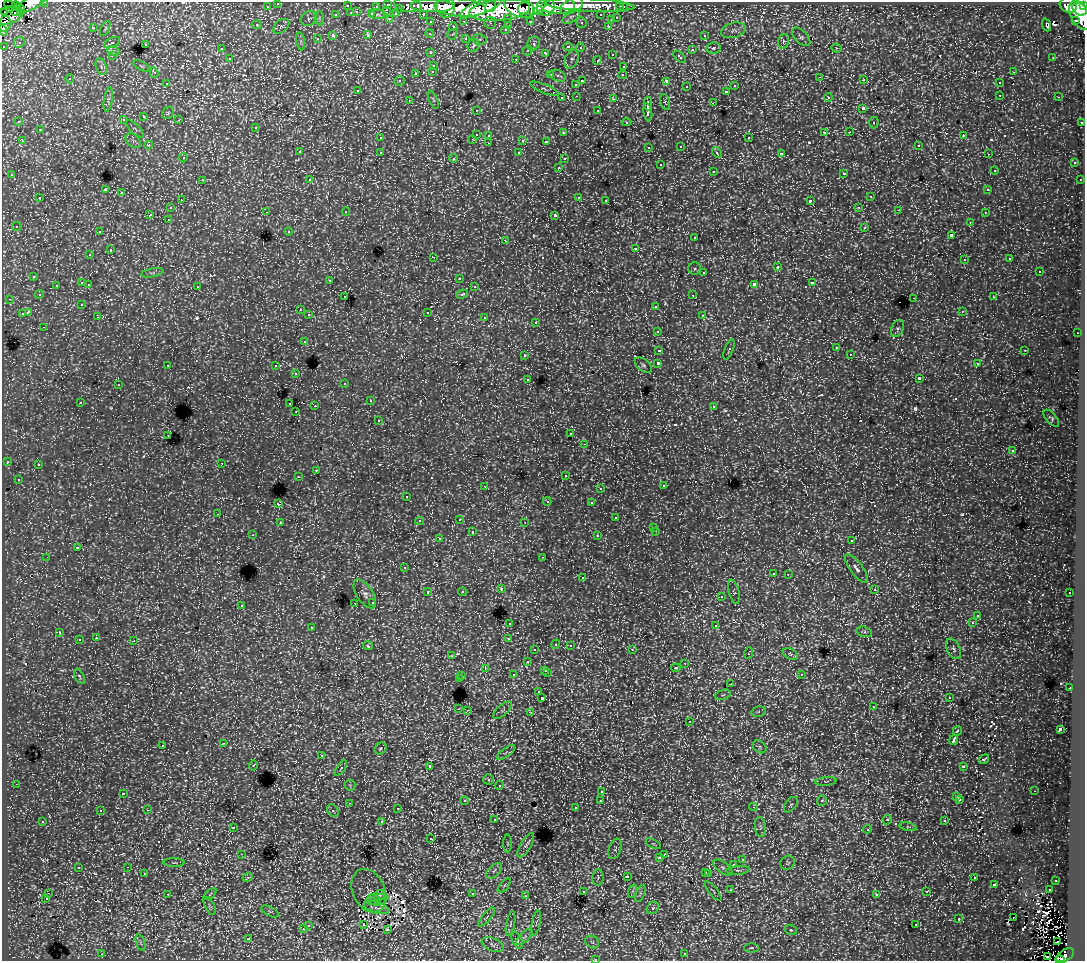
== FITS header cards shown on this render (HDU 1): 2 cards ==
NAXIS1  =                 1083
NAXIS2  =                  959

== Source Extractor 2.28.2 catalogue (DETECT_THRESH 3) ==
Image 1083 x 959 px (HDU 1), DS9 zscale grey, 1 PNG px = 1 image px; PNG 1087 x 963 px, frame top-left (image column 1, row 959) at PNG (2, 2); each listed source drawn as its Kron ellipse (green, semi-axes under 4 px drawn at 4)
Background 150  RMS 1.8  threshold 5.3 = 3 sigma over >= 5 px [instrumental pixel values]
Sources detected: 857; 8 with non-positive FLUX_AUTO (blend fragments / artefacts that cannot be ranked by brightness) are neither listed nor drawn; of the other 849, the 500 brightest by FLUX_AUTO listed and drawn (349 fainter detections omitted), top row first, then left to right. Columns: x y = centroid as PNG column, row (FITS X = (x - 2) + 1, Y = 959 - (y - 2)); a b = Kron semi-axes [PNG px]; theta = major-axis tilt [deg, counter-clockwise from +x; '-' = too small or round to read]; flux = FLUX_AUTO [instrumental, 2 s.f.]
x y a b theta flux
45 2 3 2 - 4800
31 3 15 6 25 72000
278 3 3 3 - 3200
388 4 3 3 - 6200
408 5 13 7 -10 24000
590 5 45 6 -3 140000
1068 5 9 7 -19 120000
11 6 7 4 -22 11000
16 6 4 2 - 11000
267 6 3 3 - 2200
347 6 3 3 - 1100
376 6 3 2 - 1500
432 6 21 6 -1 240000
446 6 11 9 -87 160000
491 6 6 5 - 83000
532 6 14 8 16 170000
558 6 17 8 2 200000
572 6 12 7 28 110000
1084 6 3 2 - 58000
481 7 23 6 22 240000
519 7 16 9 -22 260000
546 7 9 8 - 230000
620 7 3 3 - 1700
623 7 3 3 - 2600
400 8 3 3 - 1300
460 8 26 9 -4 430000
1080 9 8 5 -33 220000
9 10 4 2 - 10000
21 10 6 4 -81 55000
387 10 3 2 - 390
500 10 30 10 6 580000
4 11 2 2 - 2700
17 11 5 3 - 51000
538 11 5 4 - 88000
357 12 3 3 - 550
351 13 3 3 - 1000
372 14 3 3 - 1500
396 14 4 3 - 1100
423 14 3 3 - 2600
336 15 4 4 - 680
378 15 8 4 0 240
601 15 3 3 - 2100
1081 15 16 9 -58 220000
9 16 14 8 18 100000
571 17 10 5 34 410
319 18 7 4 -89 290
508 18 3 3 - 1600
617 18 3 3 - 810
309 19 8 7 - 340
390 19 3 2 - 730
611 20 3 3 - 560
1076 20 4 3 - 7700
464 21 4 3 - 530
530 21 3 3 - 1800
431 22 3 3 - 2800
581 22 5 5 - 340
490 23 6 5 - 380
5 24 8 6 76 51000
257 25 5 4 - 320
1047 25 7 3 -69 290
281 26 9 6 39 360
509 26 3 3 - 470
608 26 3 3 - 510
93 27 3 3 - 960
453 27 4 3 - 640
105 29 8 4 64 240
3 30 5 4 - 18000
505 30 4 3 - 360
733 30 12 7 16 600
430 34 4 4 - 510
452 34 5 4 - 310
368 35 3 3 - 800
704 35 3 2 - 380
333 36 4 3 - 2100
801 37 11 6 -45 380
317 39 3 3 - 240
466 39 4 3 - 550
480 39 7 5 -12 530
301 41 9 4 -81 330
784 41 7 5 75 270
19 42 6 5 - 300
112 43 9 4 27 290
533 43 7 6 - 490
145 44 3 3 - 510
473 45 6 5 - 510
3 46 3 3 - 1400
568 47 5 4 - 660
580 48 4 4 - 330
713 48 7 5 9 330
836 48 5 3 - 450
221 49 3 3 - 300
528 50 5 4 - 370
692 50 3 3 - 770
113 51 6 4 -17 640
431 53 3 3 - 380
546 53 4 3 - 700
612 54 3 3 - 430
112 56 4 4 - 340
680 57 8 4 -43 760
1053 57 3 3 - 240
230 59 3 3 - 510
516 59 3 2 - 770
572 59 10 6 68 500
597 60 4 4 - 440
434 65 3 3 - 550
141 66 9 4 -27 230
624 66 3 3 - 480
101 67 9 5 -70 360
433 71 3 3 - 500
154 72 5 4 - 400
1013 72 3 2 - 450
416 73 3 3 - 840
550 75 3 3 - 740
623 75 4 3 - 260
558 76 8 5 -20 450
820 77 3 3 - 240
70 79 4 4 - 340
864 80 3 3 - 310
399 81 5 4 - 310
582 81 3 2 - 810
666 81 4 3 - 1600
167 83 3 3 - 360
999 83 3 3 - 440
576 84 4 3 - 480
735 86 3 3 - 450
686 87 3 3 - 430
544 89 15 4 -22 440
358 90 3 3 - 320
726 91 3 3 - 620
1000 95 3 3 - 530
577 96 3 2 - 370
828 97 4 3 - 430
1059 97 3 2 - 330
562 98 3 3 - 410
614 99 3 3 - 780
108 100 12 3 80 370
409 100 3 2 - 340
433 100 9 3 -67 240
665 102 8 4 -75 230
713 103 4 2 - 820
648 104 7 3 89 3400
863 108 3 3 - 1900
476 110 3 3 - 290
598 111 3 3 - 420
648 112 9 3 -82 3900
168 113 7 5 48 280
144 117 3 3 - 530
123 120 4 4 - 470
179 120 3 3 - 430
19 122 3 3 - 290
626 122 5 4 - 240
874 122 6 4 89 270
1082 122 3 2 - 1100
256 127 3 3 - 490
135 129 11 4 -45 320
40 130 3 3 - 590
824 132 3 3 - 1200
849 132 3 2 - 280
563 133 3 3 - 500
476 134 3 3 - 1200
489 135 3 3 - 380
963 136 4 2 - 810
380 138 3 3 - 270
749 138 3 3 - 680
473 139 3 3 - 400
523 140 3 3 - 1200
22 141 3 3 - 460
133 141 9 6 -40 400
546 141 4 3 - 340
489 143 3 2 - 420
149 145 4 3 - 290
918 145 3 3 - 300
681 146 3 3 - 460
649 147 3 3 - 270
299 152 3 3 - 470
380 152 3 3 - 510
519 153 4 3 - 290
717 153 6 3 -53 270
781 154 4 3 - 3000
988 154 3 2 - 250
183 158 4 3 - 260
454 158 4 4 - 430
564 159 3 3 - 300
1074 163 3 3 - 470
660 165 3 3 - 680
559 167 3 3 - 420
994 170 4 3 - 360
713 171 3 3 - 590
844 173 3 3 - 730
12 175 3 3 - 330
202 180 3 3 - 450
310 180 4 3 - 360
1080 180 3 3 - 250
106 190 3 3 - 9000
988 190 3 3 - 320
121 193 3 3 - 650
579 197 3 3 - 660
870 197 3 3 - 590
40 198 3 3 - 560
181 200 3 3 - 260
606 200 3 3 - 250
810 201 4 3 - 2000
859 207 3 3 - 380
170 208 3 3 - 520
899 210 3 3 - 270
266 212 3 2 - 320
346 212 4 3 - 280
985 213 3 2 - 300
150 215 4 3 - 900
555 215 4 3 - 2500
168 219 3 3 - 340
970 222 3 3 - 300
16 226 4 4 - 300
865 227 3 3 - 680
289 231 4 4 - 250
99 232 3 2 - 340
951 235 4 3 - 1400
695 238 3 3 - 310
506 241 3 2 - 420
635 248 3 3 - 1000
110 250 3 3 - 1000
90 255 3 3 - 310
433 257 3 2 - 910
1010 259 3 3 - 280
964 260 3 3 - 400
777 267 3 3 - 1100
695 269 6 6 - 290
1039 271 3 3 - 830
704 272 3 3 - 650
152 273 11 3 10 240
34 276 3 3 - 480
459 278 3 3 - 330
330 280 3 3 - 280
82 283 3 3 - 1100
812 283 3 3 - 1000
89 284 3 3 - 420
754 284 4 3 - 2800
56 285 3 2 - 330
197 286 3 3 - 560
474 287 3 3 - 470
462 294 6 4 23 760
39 295 4 4 - 250
693 295 3 2 - 380
345 297 3 3 - 300
993 297 3 3 - 380
914 298 3 2 - 540
10 299 4 3 - 340
82 304 4 4 - 310
656 307 4 3 - 530
300 310 3 3 - 310
962 311 3 3 - 280
28 312 4 3 - 1900
427 312 3 3 - 820
22 314 4 3 - 1100
309 315 3 3 - 580
702 315 3 3 - 420
98 317 3 3 - 270
485 318 3 3 - 750
536 322 3 3 - 330
44 327 3 2 - 300
898 328 9 6 66 330
657 331 3 3 - 400
1077 333 3 2 - 470
304 341 4 3 - 430
836 348 3 3 - 360
659 350 4 3 - 1500
729 350 11 3 69 240
1025 350 3 2 - 740
850 354 3 2 - 270
525 355 3 3 - 570
658 363 4 3 - 3200
977 364 3 3 - 280
168 365 3 3 - 450
643 365 10 6 -40 300
276 366 3 3 - 570
296 374 3 3 - 300
919 378 4 3 - 3100
528 379 4 3 - 330
345 383 3 3 - 270
118 385 3 2 - 300
370 401 3 2 - 390
80 402 3 3 - 330
290 404 3 2 - 610
315 406 2 2 - 880
714 406 3 3 - 380
296 412 3 3 - 270
1051 418 10 5 -49 250
378 421 3 3 - 380
571 434 3 3 - 300
168 435 3 2 - 380
585 444 4 3 - 280
1012 451 4 4 - 280
7 461 3 3 - 360
222 463 3 3 - 270
38 464 3 3 - 370
316 470 3 3 - 610
565 475 3 3 - 350
298 476 2 2 - 230
18 479 3 3 - 260
485 486 3 2 - 350
663 486 3 3 - 440
600 488 3 3 - 300
407 496 3 3 - 250
547 501 4 3 - 250
591 503 3 3 - 300
278 504 3 3 - 1500
218 514 3 2 - 430
616 518 3 3 - 600
460 519 3 3 - 490
419 521 4 3 - 270
525 522 3 3 - 230
280 523 3 2 - 340
654 527 3 3 - 350
656 531 3 2 - 430
472 532 3 3 - 790
253 535 4 3 - 240
598 536 3 3 - 520
439 539 3 3 - 420
852 541 3 3 - 500
77 548 4 3 - 1300
47 557 3 2 - 320
543 557 3 2 - 280
404 568 3 3 - 320
856 568 17 6 -54 770
773 573 3 3 - 400
788 574 3 3 - 270
582 578 3 3 - 480
501 589 4 3 - 450
874 589 3 3 - 390
462 591 4 4 - 360
428 592 3 3 - 710
734 592 12 5 -76 330
1070 593 3 3 - 360
365 594 16 8 -56 720
721 597 4 4 - 430
373 602 3 3 - 420
355 603 3 2 - 300
241 605 3 3 - 540
978 615 4 3 - 250
510 623 3 3 - 480
972 623 4 3 - 250
716 626 3 3 - 1000
312 627 3 3 - 420
59 632 3 3 - 390
864 632 8 5 -16 240
96 638 3 2 - 340
509 638 4 3 - 920
79 640 3 3 - 750
134 641 3 2 - 920
556 644 5 3 - 460
570 645 3 3 - 460
368 646 5 4 - 520
953 649 11 6 -64 480
535 650 3 3 - 320
632 650 3 2 - 390
748 653 6 3 69 820
790 654 8 5 -27 270
452 656 4 3 - 320
527 662 3 3 - 570
685 663 3 3 - 390
485 668 3 3 - 340
676 668 5 4 - 360
545 670 3 3 - 530
547 673 3 2 - 620
801 674 3 3 - 440
513 675 3 3 - 540
79 676 8 4 -62 300
462 676 3 3 - 510
459 679 3 3 - 1900
731 684 3 2 - 330
1070 688 3 2 - 380
539 692 3 3 - 370
723 695 8 4 19 280
949 697 3 3 - 250
542 698 3 3 - 2700
873 707 3 2 - 280
459 709 3 2 - 560
467 710 3 2 - 430
502 710 11 5 41 430
531 712 3 3 - 630
759 712 7 5 13 280
689 722 3 3 - 550
1060 729 4 3 - 3200
957 731 5 3 - 1400
954 740 5 3 - 5100
224 743 3 2 - 450
163 745 3 3 - 540
760 747 7 5 -37 270
381 748 6 5 - 310
506 752 11 4 36 330
321 756 3 3 - 710
984 759 6 3 36 250
253 765 5 4 - 280
430 766 3 3 - 4600
963 766 4 3 - 1000
341 768 9 3 57 250
489 780 5 5 - 440
826 781 11 4 4 270
16 784 3 2 - 310
350 785 5 5 - 250
499 785 4 4 - 360
602 791 3 3 - 350
1034 791 3 2 - 240
123 793 3 3 - 300
957 797 3 3 - 390
960 799 3 3 - 310
601 800 3 3 - 510
465 801 4 4 - 500
822 801 5 5 - 300
349 803 3 2 - 470
791 805 9 5 51 300
754 807 4 4 - 440
575 808 4 3 - 300
398 809 4 3 - 290
147 810 3 2 - 740
333 810 7 5 -58 330
100 811 4 3 - 300
495 819 3 3 - 290
887 820 5 4 - 360
43 821 3 3 - 340
945 821 3 3 - 490
382 822 3 3 - 1100
233 827 3 3 - 380
760 827 10 5 -83 410
908 827 9 3 -12 230
867 829 4 3 - 230
431 839 4 3 - 270
508 844 9 4 -89 230
653 844 8 4 -26 240
526 845 13 5 59 510
615 849 10 6 70 340
241 854 3 3 - 330
664 854 3 2 - 260
660 858 4 4 - 380
742 860 4 4 - 540
174 863 10 4 0 250
788 863 8 6 40 280
734 865 3 3 - 1200
128 867 3 2 - 400
78 868 3 3 - 600
723 868 11 5 -36 360
738 870 12 3 4 300
494 871 10 5 43 420
706 872 3 3 - 750
144 873 3 3 - 440
709 873 4 3 - 730
627 876 3 3 - 860
248 877 5 4 - 410
598 878 8 5 85 320
974 878 3 3 - 580
1056 880 3 3 - 290
994 884 3 3 - 1100
504 886 9 4 49 240
731 890 3 3 - 310
1049 890 3 2 - 480
369 891 23 16 -65 570
583 891 3 3 - 350
633 891 7 4 71 240
713 891 12 3 -50 250
927 892 3 3 - 460
640 893 9 4 69 290
48 894 3 3 - 280
167 894 3 2 - 1000
210 894 8 4 39 230
472 894 3 3 - 520
877 894 3 3 - 360
379 895 6 5 - 240
526 896 3 3 - 330
46 899 3 2 - 360
373 900 7 5 -8 500
378 900 9 5 12 460
210 906 10 4 -63 330
376 908 13 5 -19 350
653 908 7 5 46 260
270 911 9 4 -27 280
487 917 12 3 48 300
1013 918 2 2 - 290
959 919 3 3 - 730
536 923 12 2 79 240
511 924 12 3 79 320
308 925 3 3 - 560
364 925 3 2 - 250
916 925 3 3 - 330
303 929 3 3 - 500
387 929 3 3 - 250
791 930 6 5 - 250
524 937 10 5 43 360
248 939 3 3 - 1800
517 940 9 4 -65 300
592 942 7 6 - 310
1058 942 2 2 - 240
140 943 8 3 -72 250
493 945 11 6 -23 530
751 948 7 4 1 280
685 953 3 2 - 380
102 954 3 2 - 530
1065 955 10 5 30 83000
1047 956 3 2 - 460
595 959 3 2 - 620
1060 960 5 2 - 19000
At the frame edge (FLAGS 8, measured only in part): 9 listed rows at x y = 45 2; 31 3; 278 3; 1084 6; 5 24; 3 30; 3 46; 595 959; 1060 960
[349 fainter detections neither listed nor drawn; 8 non-positive-flux detections neither listed nor drawn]